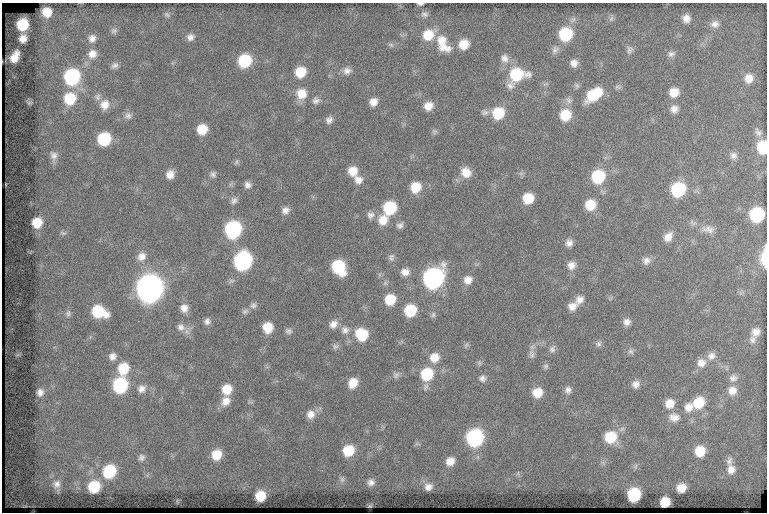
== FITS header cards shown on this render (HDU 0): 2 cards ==
NAXIS1  =                  765
NAXIS2  =                  510

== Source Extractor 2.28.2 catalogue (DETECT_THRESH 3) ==
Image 765 x 510 px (HDU 0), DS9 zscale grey, 1 PNG px = 1 image px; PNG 769 x 514 px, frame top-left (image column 1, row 510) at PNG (2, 3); no overlay
Background 79.2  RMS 7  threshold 20.9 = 3 sigma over >= 5 px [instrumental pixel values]
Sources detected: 165; all 165 listed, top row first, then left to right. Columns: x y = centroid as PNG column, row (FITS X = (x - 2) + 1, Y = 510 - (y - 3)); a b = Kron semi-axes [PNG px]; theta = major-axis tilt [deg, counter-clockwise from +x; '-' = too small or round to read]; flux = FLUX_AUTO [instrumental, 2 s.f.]
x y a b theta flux
420 4 6 2 -1 810
47 12 8 8 - 6900
167 14 8 5 -49 1000
424 14 10 6 -12 1600
686 18 9 8 - 3200
611 19 8 5 59 1100
22 24 9 8 - 18000
715 24 11 9 13 2700
114 31 8 7 - 1300
565 34 11 11 - 26000
428 35 13 12 - 9800
190 37 9 8 - 2300
23 38 7 6 - 3400
92 38 10 9 - 2900
443 44 25 14 -62 9800
464 44 11 10 - 7000
391 45 7 5 -44 990
555 50 11 9 51 2100
630 50 10 9 - 1800
92 54 12 11 - 4300
671 54 10 7 14 1800
15 57 11 7 63 5200
504 58 12 10 -55 3300
245 61 11 10 - 24000
574 63 9 8 - 2800
115 65 10 7 20 1800
347 71 11 9 7 2700
300 72 10 9 - 11000
517 74 16 12 7 25000
72 77 11 10 - 58000
749 78 11 11 - 4700
510 86 11 10 - 2800
674 92 10 9 - 5700
301 94 13 13 - 7300
594 95 17 10 37 18000
98 97 10 7 76 1800
70 99 13 12 - 17000
316 100 10 7 31 2000
569 100 10 7 -50 1800
373 102 9 8 - 3600
29 103 8 5 6 810
104 105 12 11 - 4900
428 106 10 9 - 4600
674 109 9 9 - 2800
485 113 10 8 3 1800
498 113 12 11 - 15000
565 115 12 11 - 12000
128 116 10 9 - 2100
329 120 9 8 - 2000
202 129 9 9 - 9500
435 132 7 7 - 1000
758 132 12 8 -59 1900
104 139 10 9 - 26000
763 147 10 8 -88 23000
733 155 9 9 - 2000
53 156 14 10 -83 3500
236 162 7 5 62 830
353 171 10 10 - 6200
466 172 13 11 -53 5800
170 174 9 8 - 3900
213 174 8 7 - 1400
598 177 11 11 - 26000
358 180 11 10 - 3600
248 185 8 7 - 2000
415 187 11 10 - 8800
678 189 11 10 - 33000
528 198 9 9 - 11000
234 201 10 8 58 1900
590 205 10 10 - 10000
390 208 11 10 - 24000
285 210 10 9 - 2600
370 215 10 10 - 2400
757 215 10 10 - 36000
383 220 14 11 58 6400
37 223 9 8 - 9700
400 225 9 7 21 1700
233 229 11 10 - 71000
708 229 18 9 -8 3700
63 233 9 5 -15 1100
668 237 12 9 54 3900
569 243 9 8 - 2500
142 256 12 11 - 3900
391 257 11 7 81 1700
765 258 15 5 89 13000
242 261 11 10 - 97000
646 261 10 9 - 2500
571 265 10 10 - 3500
338 267 12 10 -59 27000
405 272 11 9 6 3300
433 278 12 11 - 170000
468 280 10 9 - 3600
149 289 12 11 - 570000
390 300 10 9 - 11000
579 300 11 9 40 3300
253 305 9 8 - 1600
572 306 11 9 19 3900
184 308 10 10 - 3600
410 310 10 9 - 17000
245 311 10 6 30 1400
99 312 13 9 -20 21000
68 313 11 8 79 1800
433 315 8 6 74 1100
207 321 8 8 - 1800
627 322 9 9 - 2500
333 324 11 9 44 3300
181 327 13 10 -19 3500
268 327 10 9 - 8100
345 330 11 11 - 3200
288 331 9 8 - 1500
756 332 10 9 - 3300
362 334 12 11 - 17000
753 340 11 8 -88 2100
599 344 8 7 - 1400
466 345 7 5 46 880
335 346 8 7 - 1400
552 349 10 9 - 1800
631 351 8 6 -37 1300
532 354 11 7 -67 1900
112 356 9 8 - 2600
711 356 12 10 20 2900
434 357 11 11 - 6000
701 363 11 11 - 4000
546 366 7 6 - 1100
123 369 12 10 77 13000
427 374 12 11 - 19000
396 375 10 7 37 1700
482 378 9 8 - 1800
733 378 11 9 -5 2500
353 383 10 8 62 6500
636 384 9 9 - 2700
120 385 10 9 - 47000
141 389 10 9 - 3000
227 389 10 9 - 8600
568 390 10 8 84 2000
732 391 11 11 - 4400
40 392 10 9 - 3100
537 393 10 9 - 7000
226 401 13 10 46 4600
669 403 11 10 - 5500
699 403 14 11 49 13000
689 407 13 11 64 4700
311 414 11 10 - 3700
674 417 16 12 -7 4700
610 437 12 11 - 15000
475 438 11 10 - 76000
417 444 9 3 -5 670
348 450 10 9 - 13000
700 451 11 10 - 10000
216 455 10 9 - 9400
141 457 10 9 - 1800
450 461 10 9 - 4700
729 461 12 8 75 2200
636 466 7 4 70 820
731 469 12 10 89 4000
109 471 11 10 - 25000
518 473 7 4 72 710
342 479 8 6 76 1300
371 482 9 8 - 2200
57 484 12 11 - 3300
94 487 9 8 - 18000
428 487 10 9 - 3100
681 488 8 7 - 5800
634 495 10 9 - 30000
260 496 8 8 - 11000
665 502 8 7 - 9200
At the frame edge (FLAGS 8, measured only in part): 3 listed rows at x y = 420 4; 763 147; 765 258